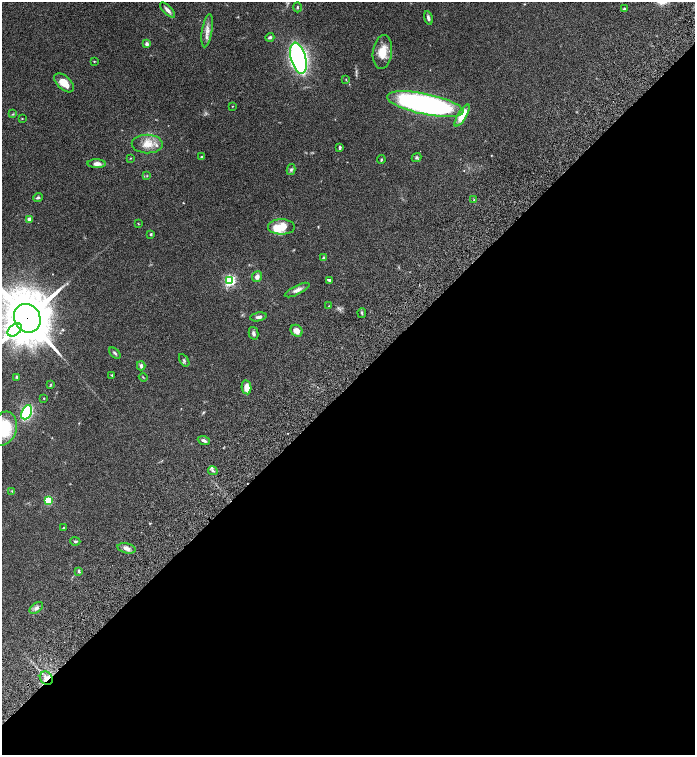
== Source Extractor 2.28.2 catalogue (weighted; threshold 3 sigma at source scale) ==
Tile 15 of 4 x 4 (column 3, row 4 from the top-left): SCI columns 3032-4416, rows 103-1607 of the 6200 x 6220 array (HDU 1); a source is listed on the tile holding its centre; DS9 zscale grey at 2 x 2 block average (1 PNG px = mean of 2 x 2 image px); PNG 697 x 757 px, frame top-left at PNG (2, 2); each listed source drawn as its Kron ellipse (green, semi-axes under 4 px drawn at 4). Shown black and unused: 49% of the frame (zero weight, under 6 of 12 exposures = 6% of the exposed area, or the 3 px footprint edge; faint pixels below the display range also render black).
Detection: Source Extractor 2.28.2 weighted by HDU 2 'WHT'; one run over the whole footprint, this tile lists its part. Background 0.0762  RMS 0.0039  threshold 0.016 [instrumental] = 3 sigma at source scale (4.09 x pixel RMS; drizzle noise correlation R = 1.36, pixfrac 0.8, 0.05/0.05 arcsec/px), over >= 5 px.
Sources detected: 68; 3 inside a brighter listed object's ellipse — not listed separately; the other 65 listed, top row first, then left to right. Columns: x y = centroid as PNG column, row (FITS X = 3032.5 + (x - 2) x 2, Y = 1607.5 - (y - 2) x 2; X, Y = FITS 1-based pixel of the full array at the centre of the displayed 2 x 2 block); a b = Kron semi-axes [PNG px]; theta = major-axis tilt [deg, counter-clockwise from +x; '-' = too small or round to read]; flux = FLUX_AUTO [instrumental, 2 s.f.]
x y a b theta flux
297 7 5 3 - 0.82
624 9 3 2 - 0.74
168 10 9 3 -45 2.9
428 18 7 3 -76 2
207 31 17 5 81 5.4
270 37 4 3 - 1.3
147 44 4 4 - 2.1
382 52 17 9 82 12
298 58 16 7 -75 250
94 61 3 2 - 0.49
346 79 3 2 - 0.48
64 83 12 6 -43 10
425 104 39 10 -12 230
232 106 3 2 - 0.34
13 114 3 2 - 0.55
462 115 13 4 59 13
22 118 3 2 - 0.43
147 144 15 9 -1 9.9
340 147 4 3 - 1.3
201 157 2 2 - 0.9
416 157 5 3 - 1.2
130 158 3 2 - 0.43
381 159 4 2 - 0.77
97 164 9 4 -2 4.3
291 170 5 4 - 1.4
147 176 3 2 - 0.44
38 198 5 3 - 1.5
474 200 4 2 - 0.74
29 219 3 3 - 9
138 223 3 2 - 0.33
281 227 13 7 0 13
151 234 3 3 - 0.86
324 258 4 3 - 1.9
257 277 5 4 - 3.2
329 280 4 2 - 1.8
230 281 4 3 - 120
297 290 13 4 26 3.5
329 306 2 2 - 0.41
362 313 5 2 - 0.89
258 317 8 3 10 2.5
27 318 15 13 -60 3900
15 330 8 5 40 180
297 331 6 5 - 5.6
253 333 6 4 -77 2.1
115 353 7 3 -41 1.3
184 360 7 2 -57 1
141 366 4 4 - 2.2
112 375 4 2 - 0.49
16 377 4 3 - 0.83
143 377 4 2 - 0.57
51 384 2 2 - 0.5
247 387 7 4 -79 8.2
44 398 2 2 - 0.46
27 412 7 5 65 54
4 428 17 13 71 37
204 440 6 3 -21 2.2
213 471 5 3 - 1.5
12 491 3 3 - 0.64
48 501 3 3 - 48
64 527 3 2 - 0.49
75 541 5 3 - 0.95
126 548 9 5 -12 3.3
79 571 4 3 - 1.3
36 608 7 4 38 2.6
46 678 7 6 - 4.8
Overlapping masked pixels (flux is a lower limit): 2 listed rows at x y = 27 318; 46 678
Isophote crosses this tile's border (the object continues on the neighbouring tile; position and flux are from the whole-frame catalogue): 2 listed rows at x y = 27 318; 4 428
Diffuse or blended objects may show on this block-average render without a row.